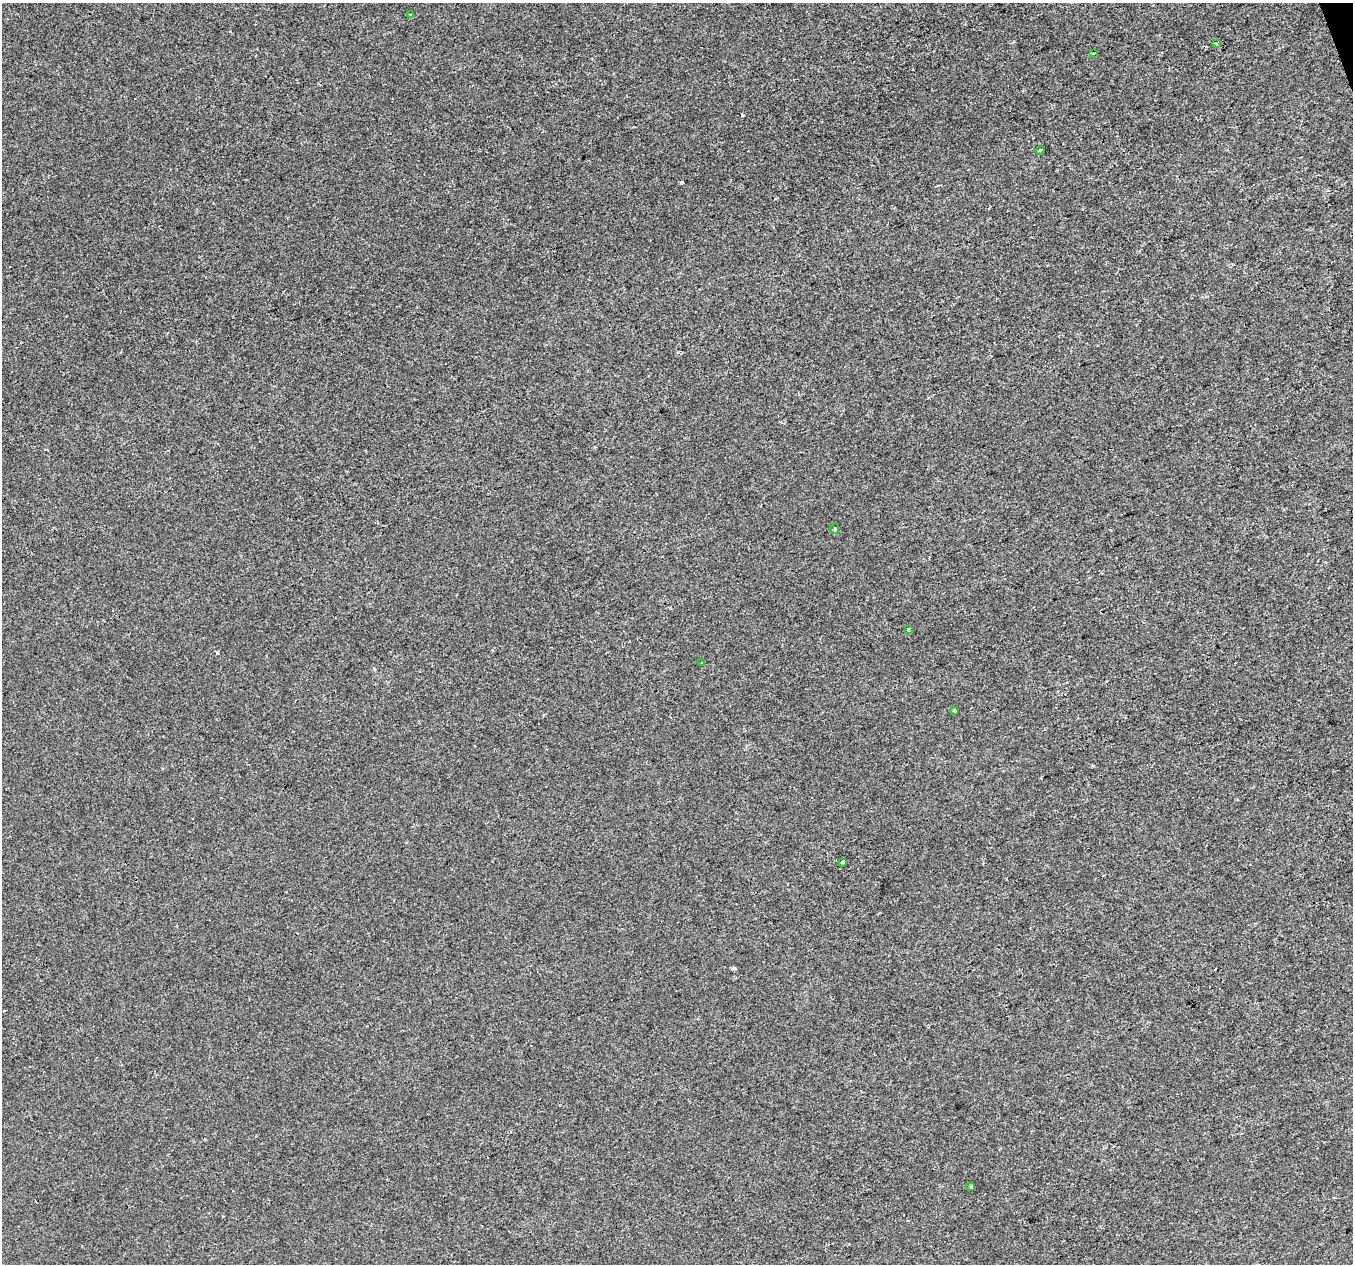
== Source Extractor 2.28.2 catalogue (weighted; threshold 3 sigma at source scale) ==
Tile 10 of 4 x 4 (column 2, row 3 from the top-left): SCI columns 1354-2704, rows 1383-2644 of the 5406 x 5232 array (HDU 1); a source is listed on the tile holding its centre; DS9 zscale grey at full resolution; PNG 1355 x 1266 px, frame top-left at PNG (2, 3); each listed source drawn as its Kron ellipse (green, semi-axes under 4 px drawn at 4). Shown black and unused: <1% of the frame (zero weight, under 2 of 3 exposures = <1% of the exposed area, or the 3 px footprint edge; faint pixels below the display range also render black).
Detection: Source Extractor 2.28.2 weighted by HDU 2 'WHT'; one run over the whole footprint, this tile lists its part. Background 4.27e-04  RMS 0.0026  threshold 0.0116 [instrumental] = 3 sigma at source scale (4.5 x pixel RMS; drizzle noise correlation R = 1.50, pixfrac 1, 0.0396/0.0396 arcsec/px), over >= 5 px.
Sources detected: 10; all 10 listed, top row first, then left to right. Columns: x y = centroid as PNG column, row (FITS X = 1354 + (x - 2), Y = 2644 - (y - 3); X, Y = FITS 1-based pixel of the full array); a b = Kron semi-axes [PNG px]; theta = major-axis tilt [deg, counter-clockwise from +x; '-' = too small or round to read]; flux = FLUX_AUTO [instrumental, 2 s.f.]
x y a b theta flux
410 15 3 3 - 0.64
1216 44 3 3 - 0.85
1093 54 3 2 - 0.25
1040 150 4 3 - 0.34
835 529 5 4 - 0.38
908 629 4 4 - 0.43
702 663 3 2 - 0.39
954 710 3 3 - 0.33
843 862 3 3 - 1.2
971 1187 4 4 - 0.35
Unlisted compact peaks at least as high as the median listed source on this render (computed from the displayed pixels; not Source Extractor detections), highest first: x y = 217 653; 734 968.